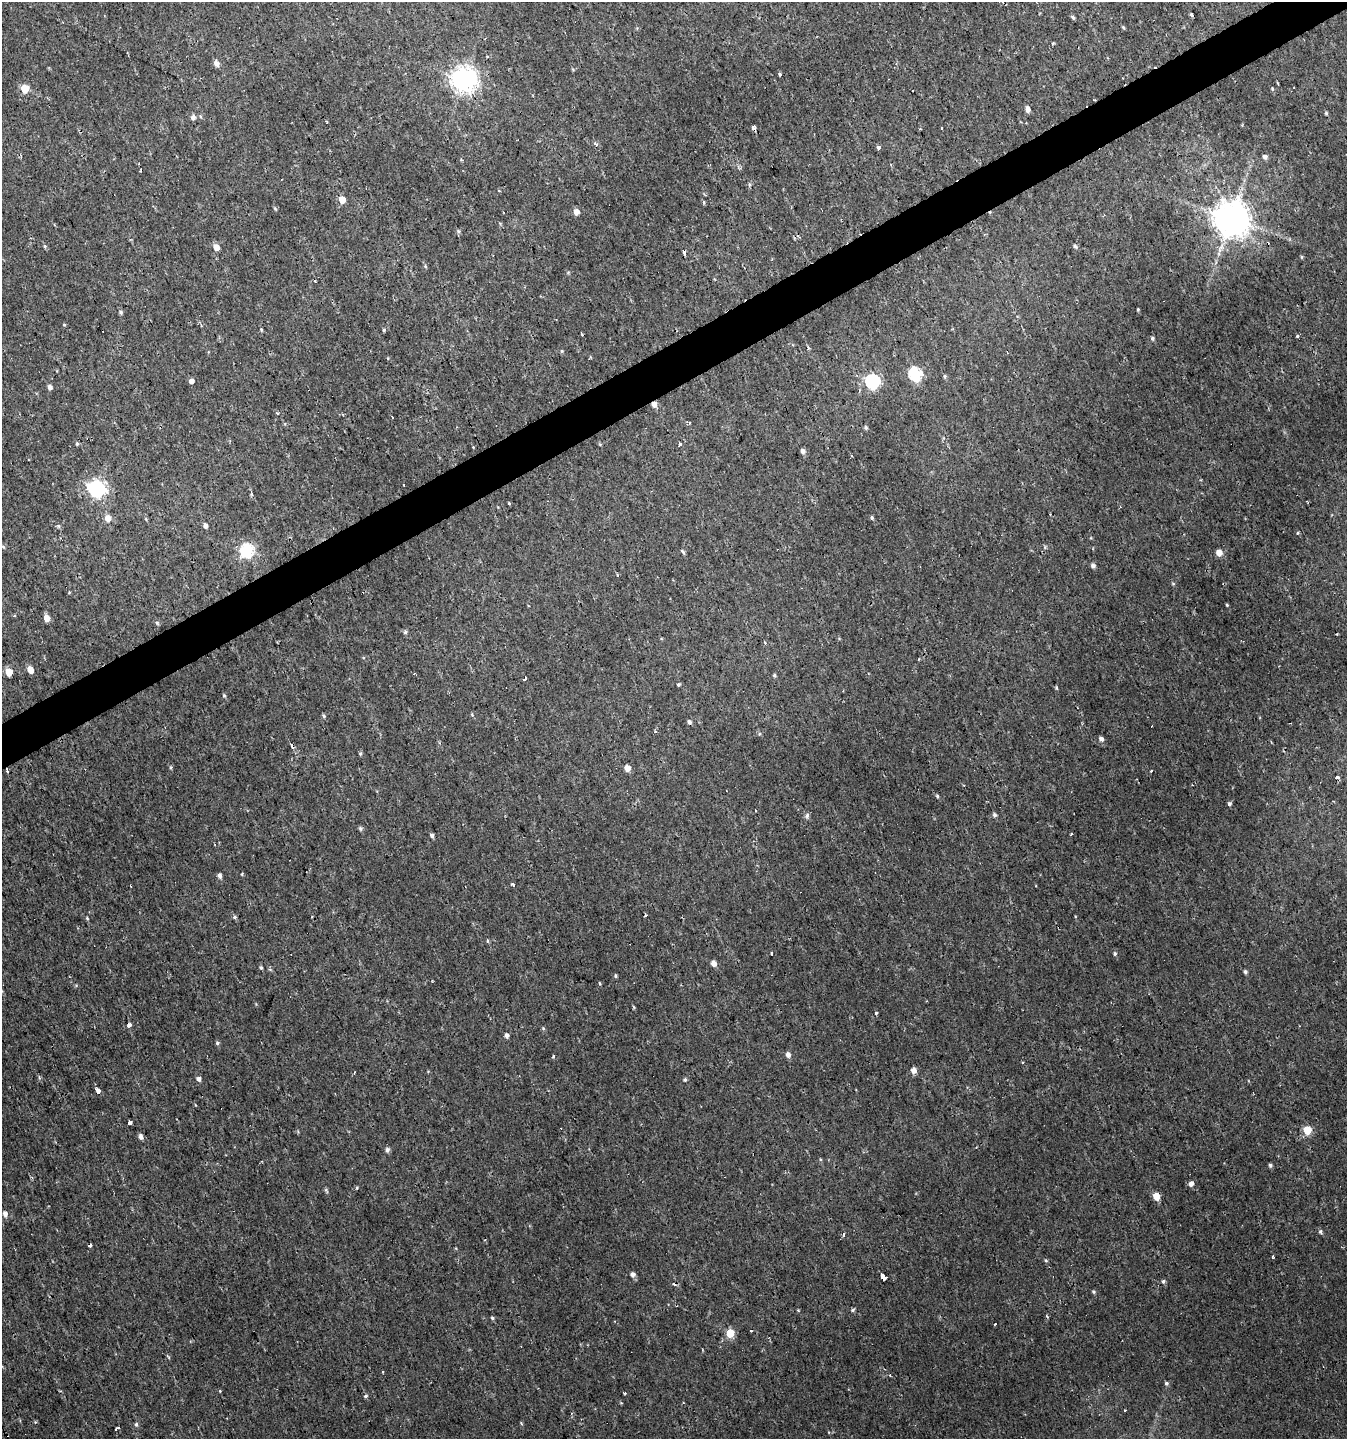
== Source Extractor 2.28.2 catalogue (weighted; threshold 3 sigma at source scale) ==
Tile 10 of 4 x 4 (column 2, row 3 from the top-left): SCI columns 1500-2844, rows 1438-2874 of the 5629 x 5748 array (HDU 1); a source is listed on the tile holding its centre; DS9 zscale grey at full resolution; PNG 1349 x 1441 px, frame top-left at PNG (2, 2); no overlay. Shown black and unused: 3% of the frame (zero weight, under 2 of 3 exposures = <1% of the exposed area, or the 3 px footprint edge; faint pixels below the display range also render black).
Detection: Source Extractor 2.28.2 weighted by HDU 2 'WHT'; one run over the whole footprint, this tile lists its part. Background 0.00239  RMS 0.0018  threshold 0.00792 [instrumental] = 3 sigma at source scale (4.5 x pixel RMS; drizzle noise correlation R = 1.50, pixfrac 1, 0.0396/0.0396 arcsec/px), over >= 5 px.
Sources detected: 180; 18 cosmic-ray / hot-pixel residue — not listed; the other 162 listed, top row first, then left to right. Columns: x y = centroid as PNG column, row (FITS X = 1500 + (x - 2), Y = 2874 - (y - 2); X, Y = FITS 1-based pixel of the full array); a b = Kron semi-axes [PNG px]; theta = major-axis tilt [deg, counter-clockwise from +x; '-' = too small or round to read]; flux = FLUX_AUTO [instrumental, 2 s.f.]
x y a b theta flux
1191 14 5 4 - 0.27
1073 17 5 4 - 0.31
1123 27 6 3 -45 0.2
1053 43 3 3 - 0.23
216 63 6 5 - 1
779 74 3 3 - 0.71
464 79 8 8 - 180
24 88 5 5 - 5.3
1272 89 5 4 - 0.19
1027 109 6 5 - 0.78
1326 113 5 4 - 0.23
200 116 5 4 - 0.23
193 117 5 5 - 0.81
327 122 3 3 - 0.19
753 128 3 3 - 3.3
941 128 3 3 - 0.91
920 129 3 2 - 0.19
595 143 5 4 - 0.33
878 148 4 3 - 5.5
1265 157 5 5 - 0.59
461 159 5 3 - 0.18
749 185 6 3 -82 0.26
342 200 5 5 - 2.8
704 203 5 4 - 0.22
275 208 6 4 -62 0.23
576 212 5 4 - 1.7
1231 219 10 10 - 480
458 231 6 5 - 0.31
1075 246 5 4 - 0.45
216 247 6 5 - 1.5
684 253 4 3 - 0.64
1302 257 5 3 - 0.19
425 266 5 4 - 0.21
1138 310 3 3 - 0.18
121 312 5 5 - 0.32
64 325 4 3 - 0.17
261 330 5 3 - 0.21
384 330 3 3 - 0.42
1298 336 3 3 - 1.2
1152 338 4 4 - 0.34
562 351 6 4 89 0.19
915 374 6 6 - 24
945 376 5 4 - 0.29
191 381 5 5 - 0.81
872 381 6 6 - 36
50 387 5 4 - 0.73
654 404 5 4 - 1.3
277 413 4 3 - 0.24
392 418 2 2 - 0.18
690 423 4 3 - 0.35
866 428 5 4 - 0.31
77 444 5 4 - 0.27
679 444 5 3 - 0.39
473 447 3 2 - 0.12
803 451 5 5 - 0.67
404 484 3 3 - 0.64
97 488 7 7 - 62
509 503 4 3 - 0.15
108 518 6 6 - 1.7
872 518 5 4 - 0.32
205 525 5 4 - 0.63
1297 533 5 3 - 0.17
1091 538 5 4 - 0.16
3 547 5 4 - 0.19
247 550 6 6 - 28
683 552 8 3 -62 0.33
1219 552 5 5 - 1.9
1093 566 5 4 - 0.56
618 575 4 2 - 0.19
1173 584 6 4 -1 0.2
1227 605 3 3 - 0.19
14 616 4 3 - 0.18
47 618 5 5 - 1.9
157 623 5 3 - 0.26
405 632 6 4 88 0.37
1337 634 2 2 - 0.16
30 669 5 4 - 2.2
9 672 5 5 - 3.4
774 675 4 4 - 0.26
525 679 4 3 - 0.54
678 685 4 3 - 0.23
1056 688 5 3 - 0.23
224 695 5 4 - 0.23
472 715 5 3 - 0.17
324 716 5 4 - 0.27
689 722 5 4 - 0.56
655 731 4 3 - 0.38
760 734 5 4 - 0.25
1101 739 5 5 - 0.6
360 754 4 4 - 0.29
627 768 5 4 - 1.9
1151 771 4 2 - 0.26
1337 778 3 3 - 9.7
964 785 3 2 - 0.17
937 796 4 4 - 0.25
1229 803 4 4 - 0.41
807 815 7 5 85 0.47
994 815 6 5 - 0.38
360 828 5 5 - 0.35
1071 834 3 2 - 0.19
432 835 5 4 - 0.51
242 874 4 3 - 0.18
219 875 5 4 - 0.58
513 885 4 3 - 0.38
131 886 3 2 - 0.29
646 915 3 3 - 0.67
234 917 4 3 - 0.53
87 918 5 4 - 0.2
487 941 5 3 - 0.2
771 953 3 3 - 0.35
1115 954 5 5 - 0.31
714 963 5 5 - 1.2
261 967 4 3 - 0.29
1245 972 4 4 - 0.37
615 976 4 3 - 0.23
600 983 4 3 - 0.17
876 1013 3 3 - 0.32
129 1025 4 4 - 1
543 1028 5 5 - 0.22
506 1035 5 4 - 0.76
217 1043 5 4 - 0.31
788 1055 5 5 - 0.89
553 1056 4 3 - 0.23
1022 1063 3 2 - 0.2
913 1070 5 5 - 1.2
354 1072 3 2 - 0.24
39 1077 6 4 -73 0.24
199 1079 5 4 - 0.7
685 1080 5 4 - 0.28
98 1091 4 3 - 4.8
130 1123 4 3 - 0.96
1307 1130 5 5 - 5.4
141 1137 5 4 - 0.69
387 1150 5 5 - 0.56
1270 1165 4 4 - 0.43
1191 1184 5 5 - 0.83
357 1188 4 3 - 0.2
1156 1196 5 5 - 3
5 1214 6 5 - 0.87
1320 1232 5 5 - 0.36
844 1234 5 3 - 0.7
90 1245 4 3 - 0.56
1272 1256 4 3 - 0.32
1046 1260 5 4 - 0.22
632 1274 5 5 - 0.77
883 1277 4 3 - 130
1163 1281 5 5 - 0.37
1094 1292 5 4 - 0.26
798 1310 4 3 - 0.15
853 1310 5 4 - 0.26
1047 1316 5 2 - 0.16
492 1318 5 4 - 0.28
730 1333 5 5 - 6.7
168 1356 9 2 -50 0.17
890 1375 3 3 - 0.21
1166 1383 5 4 - 0.35
220 1391 4 3 - 0.14
625 1393 3 3 - 0.18
365 1396 5 4 - 0.34
35 1422 5 3 - 0.16
136 1424 6 4 -89 0.37
117 1428 4 3 - 0.39
Overlapping masked pixels (flux is a lower limit): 2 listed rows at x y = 753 128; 654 404